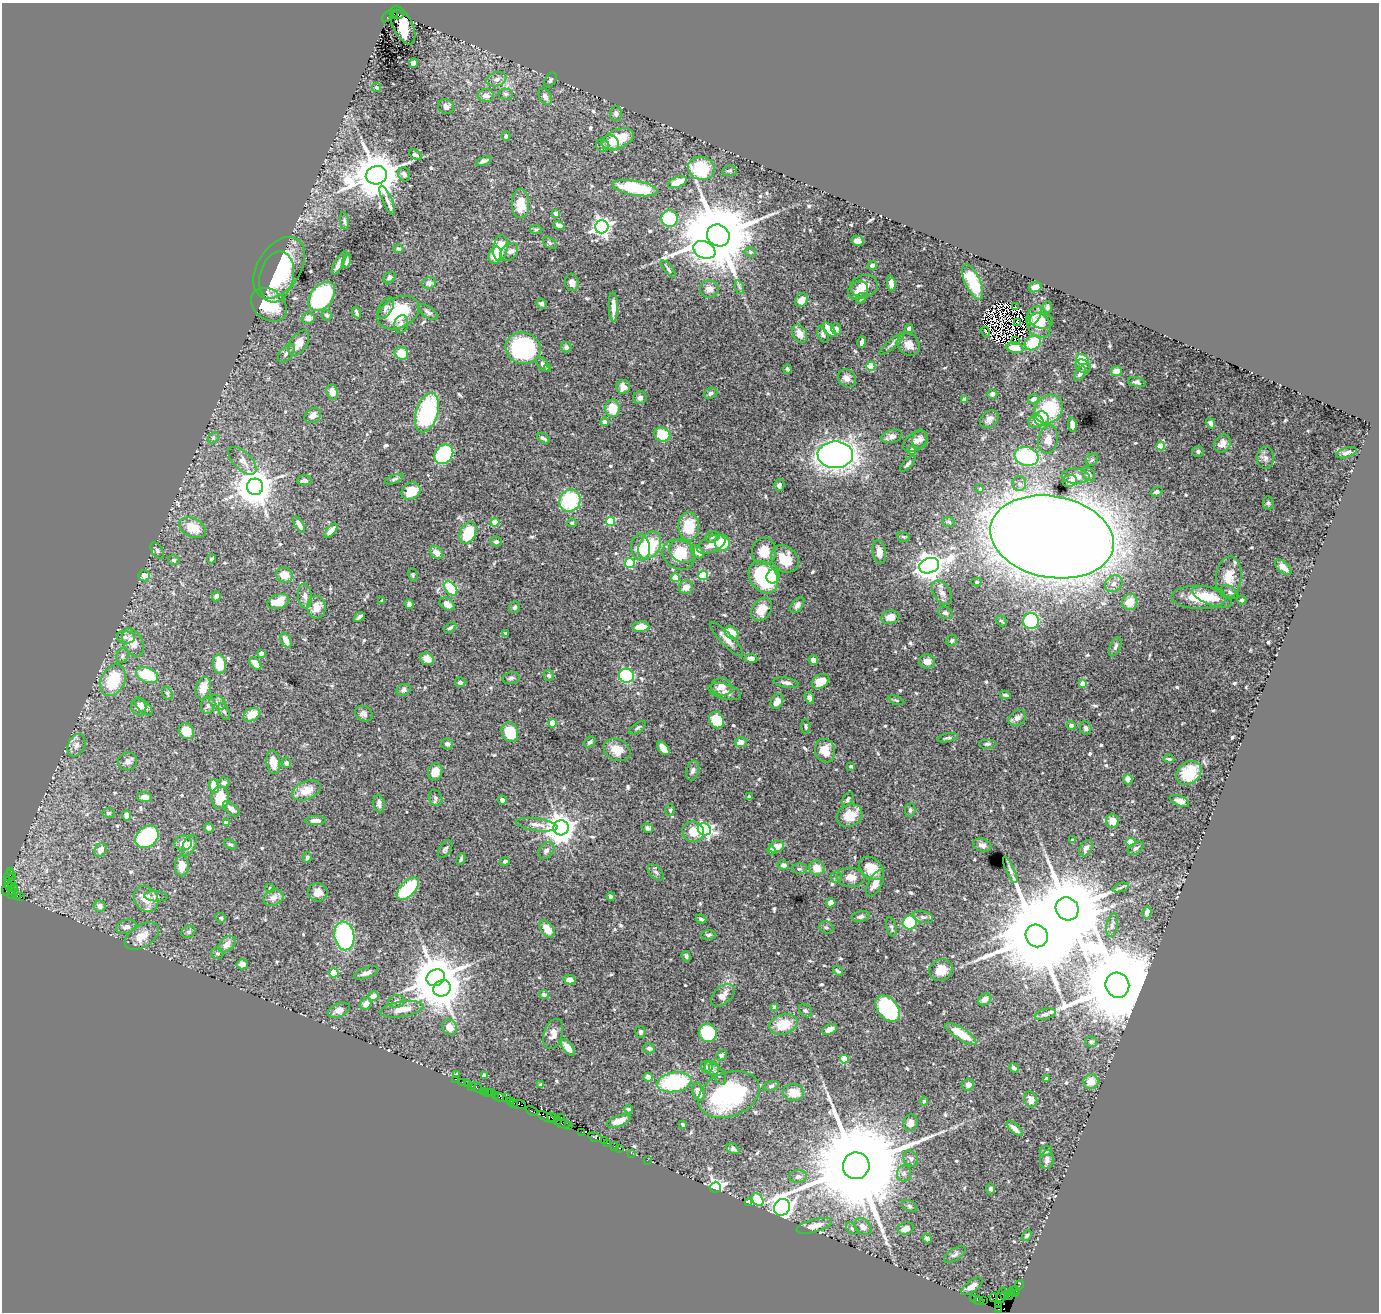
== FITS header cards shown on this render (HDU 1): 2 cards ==
NAXIS1  =                 1377
NAXIS2  =                 1310

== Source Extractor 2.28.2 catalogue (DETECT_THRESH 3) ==
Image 1377 x 1310 px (HDU 1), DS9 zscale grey, 1 PNG px = 1 image px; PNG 1381 x 1314 px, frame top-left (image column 1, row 1310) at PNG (2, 3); each listed source drawn as its Kron ellipse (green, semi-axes under 4 px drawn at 4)
Background 2.89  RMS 0.035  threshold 0.105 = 3 sigma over >= 5 px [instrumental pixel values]
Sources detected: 629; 5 with non-positive FLUX_AUTO (blend fragments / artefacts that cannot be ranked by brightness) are neither listed nor drawn; of the other 624, the 500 brightest by FLUX_AUTO listed and drawn (124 fainter detections omitted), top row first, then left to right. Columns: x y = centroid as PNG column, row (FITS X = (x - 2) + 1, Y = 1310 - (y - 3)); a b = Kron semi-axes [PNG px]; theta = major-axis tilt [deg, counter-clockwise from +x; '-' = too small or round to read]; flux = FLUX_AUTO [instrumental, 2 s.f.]
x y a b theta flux
393 14 3 2 - 120
398 14 5 2 - 180
388 16 7 3 47 110
403 25 21 9 -64 210
413 63 4 4 - 11
496 79 10 7 16 12
550 80 8 5 56 5
377 88 4 4 - 3.7
506 94 7 5 -1 5.5
486 96 8 6 -1 14
545 96 8 6 -59 10
446 107 8 7 - 11
616 114 7 6 - 7
506 136 4 3 - 4
618 139 17 9 24 72
610 143 9 7 -22 16
603 145 7 6 - 5.5
415 155 7 4 -30 7.7
483 161 8 4 21 9.1
701 168 13 11 -19 130
729 171 7 5 8 5
404 174 7 6 - 8.7
376 175 11 9 12 11000
678 182 10 5 23 40
635 188 23 7 -10 150
387 200 16 4 -66 12
521 204 14 8 -89 42
556 213 4 3 - 14
669 219 8 8 - 170
344 221 9 4 -82 5.1
559 225 6 4 -15 9.3
602 227 6 6 - 1100
536 229 6 4 1 3.7
718 235 11 10 - 34000
857 241 6 5 - 13
550 243 7 5 -37 4.5
500 248 13 7 83 43
398 249 5 4 - 4
704 250 11 8 -24 490
509 252 10 7 47 9.6
750 252 6 4 -15 4.2
495 255 9 6 77 38
347 261 7 4 75 7.5
339 263 13 3 60 12
872 265 4 4 - 11
279 268 34 21 57 140
668 269 10 3 -52 4.1
277 277 26 17 77 84
389 278 6 5 - 7.5
572 282 8 7 - 12
973 282 19 7 -65 110
429 283 7 5 12 10
891 283 8 4 -84 16
864 286 14 11 14 25
739 287 7 4 -71 4.2
1035 287 6 5 - 13
709 289 9 8 - 14
858 291 10 8 33 19
322 296 16 11 51 300
861 299 5 5 - 3.7
801 300 7 6 - 22
541 304 5 5 - 5.4
269 305 19 15 -38 81
613 307 14 4 -89 18
1016 307 3 3 - 4.9
1047 307 6 4 80 6
386 308 11 6 58 8.7
428 312 11 5 -34 7.8
356 313 6 3 -68 4.4
398 313 22 15 26 120
327 315 5 5 - 5.1
1034 315 11 6 57 12
308 318 6 6 - 16
1041 321 12 8 -10 24
1017 322 3 2 - 4.4
401 324 9 7 76 10
1039 325 13 11 -52 24
836 329 5 5 - 9.3
909 329 4 4 - 12
829 330 8 4 -50 41
985 332 5 2 - 4.6
800 334 9 7 -64 21
823 335 8 5 -64 6.7
1015 340 3 2 - 4.6
862 342 6 4 74 8.7
299 343 14 8 56 25
1033 343 8 7 - 92
891 344 16 4 40 7.8
909 344 12 10 -44 24
566 347 5 5 - 7.2
523 348 17 15 -17 270
1015 348 8 5 -13 36
286 353 11 6 48 8.8
401 353 7 6 - 42
1082 360 6 5 - 69
543 364 8 5 -55 8.2
871 366 4 4 - 93
1083 366 8 6 -33 7.7
548 369 4 3 - 5.4
787 369 4 4 - 4.9
1116 371 5 5 - 22
1080 374 8 5 55 6.6
847 378 10 8 -45 16
1137 382 9 4 -15 6
623 387 7 7 - 16
332 392 7 5 -72 22
710 393 7 5 24 6.5
992 394 5 5 - 9.8
640 398 6 6 - 9.7
1033 399 6 5 - 10
965 400 4 4 - 31
613 408 8 7 - 49
1049 409 15 13 47 120
427 413 20 11 72 240
313 416 9 6 33 14
989 419 10 7 40 15
1041 419 7 7 - 32
604 422 4 4 - 12
1036 422 7 6 - 19
1211 423 5 4 - 11
1072 425 7 4 -83 14
662 434 8 7 - 67
892 436 11 6 15 16
213 438 6 4 46 4.1
544 438 7 3 -31 5.4
920 439 9 7 86 10
1048 440 14 10 78 20
915 442 13 8 37 15
1222 444 9 7 56 16
1161 446 4 4 - 68
912 450 4 4 - 23
1198 451 6 5 - 5.4
1346 453 10 5 17 11
444 454 10 8 50 200
835 455 18 13 1 1600
1027 456 12 9 -16 200
1265 458 11 8 90 9.7
1092 460 7 5 44 5
242 461 18 9 -44 20
908 464 10 4 45 6.3
1089 474 8 5 -51 7.1
1076 476 14 7 -4 19
394 479 10 4 21 5.2
304 480 7 5 2 7.6
1070 481 7 6 - 9.6
1019 484 7 7 - 8.7
779 485 6 5 - 7.4
255 487 8 8 - 5700
980 489 4 3 - 3.9
411 491 10 8 31 44
1157 492 6 4 18 5.1
570 501 11 10 - 150
1268 503 6 5 - 4.1
611 521 4 4 - 110
495 522 4 4 - 53
949 522 6 5 - 4.3
572 523 4 4 - 3.7
299 525 9 4 -59 14
689 526 14 10 -90 72
192 528 14 9 -25 46
331 531 9 4 48 16
468 533 11 7 65 80
712 537 7 5 16 4.9
903 537 6 4 -21 3.6
1052 537 62 40 -11 8800
496 542 6 5 - 5.9
722 543 8 7 - 61
711 544 15 8 24 24
650 545 15 10 60 130
640 547 13 9 -84 42
157 550 9 5 -57 6.6
682 551 14 10 -36 36
764 551 14 12 79 40
697 552 8 5 -49 16
879 552 12 6 -82 16
436 553 7 5 -44 21
679 555 17 14 -31 58
211 559 5 3 - 5.2
785 559 15 12 -42 53
174 560 6 4 -13 4.2
630 563 5 5 - 140
929 566 10 7 19 2900
1283 567 10 5 -42 19
285 575 8 7 - 30
413 575 7 4 -74 3.9
703 575 5 4 - 130
144 576 6 5 - 16
773 576 7 6 - 22
763 577 17 13 -55 230
1229 577 21 12 84 43
675 578 4 4 - 52
976 582 5 4 - 4.8
1114 584 9 7 34 13
686 587 7 6 - 19
451 588 8 5 -49 130
1230 592 9 5 -34 6.4
942 593 13 8 -56 17
216 596 5 4 - 8.6
305 596 12 7 -85 11
1199 597 27 11 -2 67
1212 597 21 8 -21 29
382 600 3 3 - 3.6
1242 600 4 4 - 4.4
278 602 11 7 18 33
1130 602 8 7 - 37
409 604 5 4 - 6.1
447 604 8 5 -34 21
797 605 9 5 53 8
316 607 11 9 -87 24
514 607 6 5 - 5.7
762 610 12 9 54 44
945 613 7 5 -28 8.4
359 617 6 3 39 5.7
890 617 9 6 10 22
1001 621 6 4 -49 4
1031 621 8 8 - 150
641 627 8 5 3 32
450 628 7 4 31 4.9
506 633 4 3 - 4.6
732 633 7 5 -38 38
126 637 9 6 -7 7.7
727 639 23 6 -46 19
286 640 8 5 -64 24
952 640 6 5 - 4.4
133 642 15 9 -64 31
1115 647 10 5 66 8
261 653 4 3 - 15
122 656 7 6 - 6.1
751 658 6 4 -4 11
427 659 7 6 - 21
813 660 5 4 - 9.8
927 661 8 7 - 16
219 664 10 6 -82 52
255 664 7 4 -50 18
147 675 12 7 -24 99
549 675 5 5 - 5.5
626 676 7 7 - 200
511 678 8 6 11 7.8
113 680 16 11 63 100
821 681 9 6 33 39
460 682 5 5 - 6.9
786 683 12 5 -10 9.6
1083 684 4 4 - 37
722 687 10 8 -5 23
203 688 11 7 74 32
404 690 7 5 26 6.5
725 692 17 7 -16 15
167 693 7 4 -60 4.4
1005 695 5 3 - 4.6
809 698 6 4 -67 8.9
896 700 8 4 -22 3.6
777 701 8 5 58 15
218 702 9 6 -35 8.5
208 705 8 7 - 8
139 707 8 7 - 10
144 707 11 5 -45 13
224 711 9 5 -64 6.1
364 714 9 7 -32 11
252 715 9 6 25 33
1017 718 9 7 34 11
717 720 8 7 - 67
553 723 4 4 - 58
1071 725 4 4 - 9.6
806 727 7 4 -83 4.8
638 728 9 4 35 5.1
1086 728 6 5 - 6.8
186 731 8 7 - 36
510 732 10 8 -71 57
947 738 10 4 11 5.1
590 742 6 4 39 6.6
741 742 6 5 - 17
447 744 6 5 - 8.7
987 744 9 5 0 5.2
76 745 12 8 66 13
663 748 8 4 -51 31
617 750 14 10 -25 30
825 751 12 9 -72 44
1169 759 5 3 - 3.6
127 761 10 9 - 9.9
273 762 12 6 -82 34
286 763 5 4 - 6
851 766 3 3 - 3.9
693 771 10 6 72 7.5
435 772 8 7 - 29
1189 773 13 10 39 68
1128 779 5 4 - 20
224 783 6 5 - 7.9
214 786 7 4 -79 47
306 790 15 9 22 36
144 797 7 5 -2 14
749 797 4 3 - 5.6
220 798 11 9 88 54
435 798 8 6 -68 7.2
848 799 7 5 59 4.2
502 800 5 4 - 11
1180 801 10 5 -20 15
379 804 9 5 -85 8.8
231 809 10 5 -41 11
670 810 6 5 - 4
910 810 7 5 86 6.1
109 813 6 4 4 4
126 816 5 4 - 13
850 816 13 10 27 39
315 821 10 4 2 12
1112 821 7 6 - 20
226 822 4 3 - 17
537 825 21 6 -8 17
209 828 5 4 - 8.8
561 828 7 7 - 3400
648 828 5 4 - 5.3
704 829 7 6 - 490
693 832 11 10 - 34
147 837 12 10 40 270
1073 840 4 3 - 3.6
1131 842 4 4 - 60
183 843 8 7 - 22
230 844 7 4 -27 4
189 845 11 6 64 14
982 845 9 6 -17 10
776 847 8 5 17 33
1086 848 9 6 59 8.1
1136 848 9 5 35 6.2
445 849 10 5 56 6.4
100 850 7 6 - 14
546 851 9 7 50 8.8
771 851 4 4 - 23
307 857 5 4 - 4.7
461 859 6 4 69 4.1
505 861 5 4 - 6
783 865 6 4 -10 8.4
182 866 10 7 89 22
817 868 8 7 - 26
871 868 14 10 -41 38
799 869 7 5 -1 4.9
1010 870 14 4 -66 7.5
11 871 4 2 - 55
656 872 10 6 -45 7
9 875 6 3 61 85
12 877 3 2 - 49
836 877 6 5 - 4.2
851 877 14 9 -5 21
7 880 3 2 - 110
12 883 3 2 - 43
875 883 14 6 62 24
9 886 4 4 - 61
14 888 4 2 - 79
270 888 5 4 - 3.7
1120 888 8 3 19 4.4
408 889 14 7 46 160
6 890 6 2 88 76
11 891 3 2 - 18
318 892 10 9 - 21
11 894 3 2 - 51
17 896 3 3 - 89
156 896 12 5 -4 7.3
611 896 4 3 - 5
21 897 3 2 - 340
273 898 10 8 24 17
146 899 14 11 -54 38
831 903 5 4 - 12
100 906 6 5 - 13
1067 909 12 11 - 30000
1147 912 6 4 80 16
861 917 9 5 13 7.6
923 917 10 6 -14 8.1
221 918 5 4 - 4
701 919 5 3 - 3.7
910 922 7 7 - 160
1112 925 12 5 79 7.9
126 927 10 6 18 12
826 927 7 6 - 5.4
891 927 10 5 -74 5.9
547 929 10 6 -55 26
188 932 7 6 - 5.4
708 935 7 5 3 6.6
142 936 19 11 32 32
344 936 14 10 -80 270
1037 936 11 10 - 51000
227 944 10 6 42 18
217 953 6 5 - 4.6
686 956 5 4 - 5.3
242 964 5 5 - 16
941 970 12 10 34 28
838 971 5 3 - 3.8
334 973 4 4 - 93
366 973 12 5 20 12
436 978 9 8 - 10000
569 980 6 5 - 16
1117 985 12 11 - 53000
442 988 9 8 - 4300
544 995 5 4 - 7
723 995 14 8 42 21
373 996 5 5 - 17
985 999 7 5 32 15
396 1001 8 6 8 7.2
366 1004 6 5 - 20
775 1007 4 4 - 11
888 1008 15 10 -49 240
402 1009 22 7 9 31
339 1010 11 6 23 14
805 1011 7 6 - 5.2
1045 1014 11 5 14 8.2
783 1024 14 10 16 58
449 1027 8 7 - 26
830 1029 7 4 28 13
640 1032 6 5 - 5.9
708 1033 9 9 - 140
553 1034 15 9 72 17
961 1034 18 6 -32 52
1091 1042 6 5 - 6.4
568 1047 9 5 -52 23
649 1048 6 5 - 6.3
721 1055 6 4 47 4.7
844 1059 4 4 - 67
707 1067 6 6 - 5.1
712 1068 7 6 - 10
1014 1068 5 3 - 6
457 1074 4 3 - 4.1
717 1074 12 5 -57 10
484 1076 4 3 - 14
648 1077 4 4 - 15
455 1079 3 2 - 17
1046 1079 4 4 - 6.9
462 1082 2 2 - 14
674 1082 17 10 9 200
1091 1082 7 7 - 33
467 1083 3 2 - 85
541 1085 4 3 - 3.9
968 1085 6 5 - 12
472 1086 2 2 - 30
771 1086 8 4 16 4.7
477 1088 6 3 -37 190
484 1091 4 2 - 21
488 1092 3 2 - 61
698 1092 9 6 -71 24
793 1092 10 8 1 34
492 1093 3 2 - 16
729 1094 31 22 21 320
495 1095 3 2 - 100
500 1098 6 3 -16 440
506 1098 2 2 - 32
1031 1100 8 6 -73 18
510 1101 4 2 - 180
924 1101 4 4 - 3.6
514 1103 4 3 - 110
519 1105 7 3 -5 140
628 1109 4 4 - 4
532 1111 7 3 -25 290
546 1117 10 3 -24 660
561 1117 2 2 - 47
552 1118 6 3 -42 310
557 1120 3 3 - 77
619 1121 12 5 20 19
911 1123 8 7 - 12
563 1124 7 3 -13 250
569 1125 3 2 - 82
683 1125 4 3 - 3.9
1015 1128 10 4 -42 12
582 1132 2 2 - 40
595 1137 7 3 -23 320
604 1141 3 2 - 110
607 1143 3 2 - 79
614 1146 2 2 - 24
619 1148 3 2 - 84
733 1149 7 5 -28 8.1
1046 1151 6 5 - 6.7
631 1153 2 2 - 38
911 1158 8 6 -51 7.2
647 1160 2 2 - 41
1047 1160 9 7 79 11
856 1166 13 13 - 75000
904 1173 8 7 - 8.2
798 1177 8 6 6 10
715 1187 5 5 - 830
991 1189 5 4 - 5.8
758 1199 7 5 -50 70
749 1203 3 3 - 25
910 1206 8 5 -28 5.1
782 1207 9 7 57 1800
814 1226 18 6 15 29
863 1227 9 7 -43 13
852 1228 7 5 -50 4.7
906 1229 8 6 20 16
1027 1235 6 4 47 5.2
927 1238 5 4 - 6.5
955 1255 12 5 34 7.5
1020 1285 5 2 - 38
972 1286 12 6 37 18
1015 1290 5 3 - 130
1012 1293 4 2 - 91
1015 1293 3 2 - 93
1001 1296 8 3 68 130
1005 1296 4 2 - 56
1009 1296 2 2 - 32
994 1297 4 2 - 36
974 1299 3 2 - 81
979 1301 5 2 - 32
983 1301 2 2 - 8.6
998 1305 3 2 - 17
998 1309 2 2 - 13
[124 fainter detections neither listed nor drawn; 5 non-positive-flux detections neither listed nor drawn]